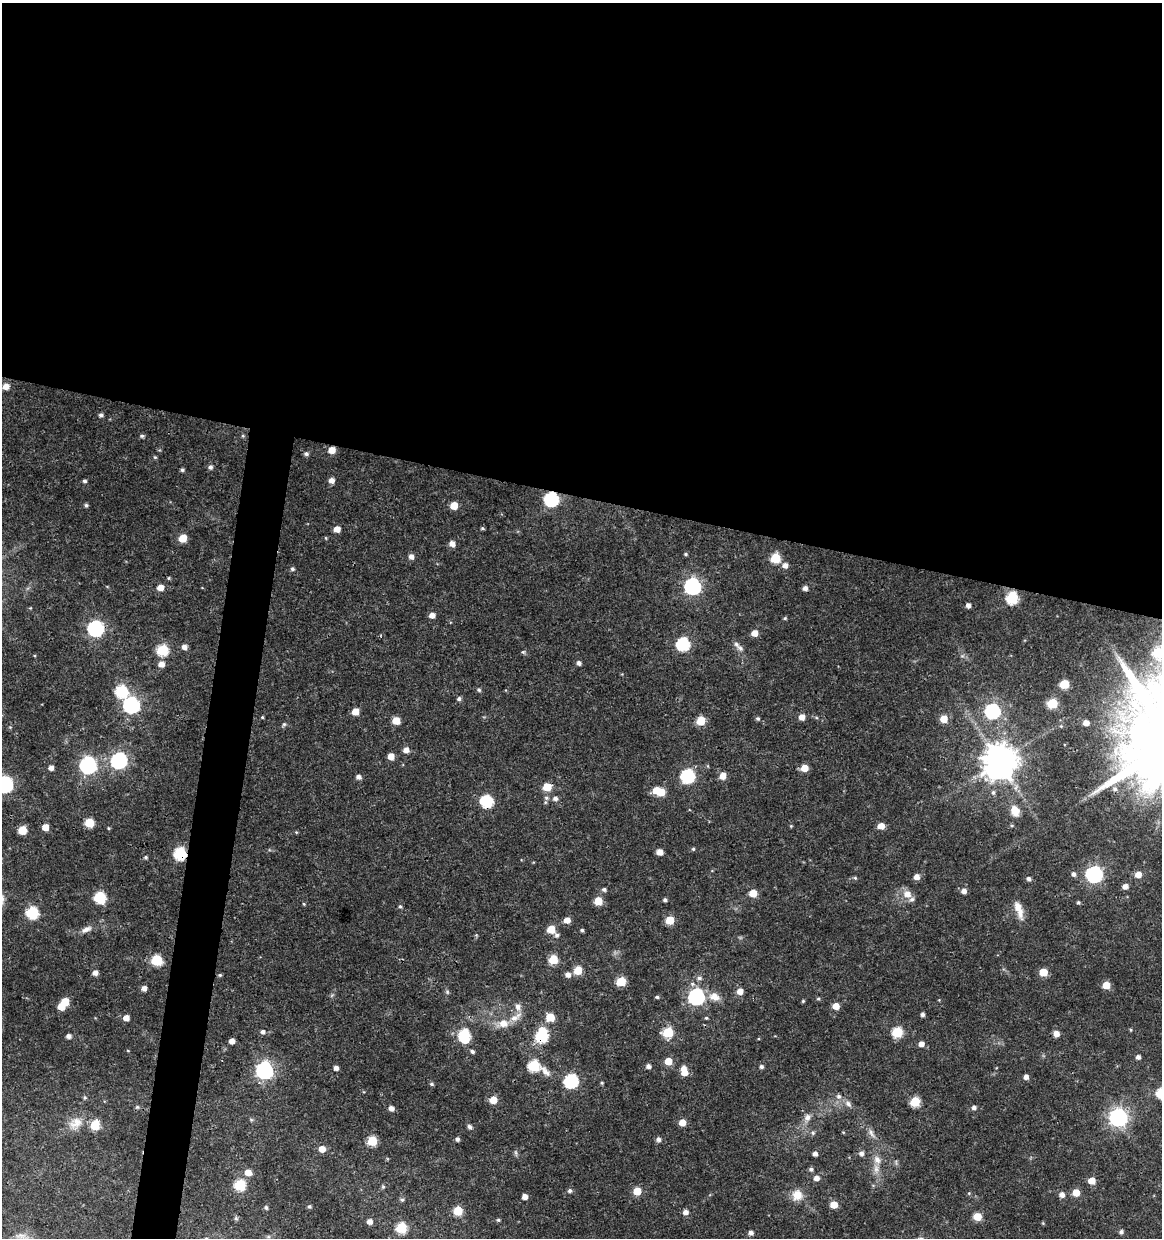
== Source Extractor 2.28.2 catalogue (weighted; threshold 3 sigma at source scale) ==
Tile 3 of 4 x 4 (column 3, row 1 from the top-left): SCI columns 2605-3764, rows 3707-4942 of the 5147 x 4948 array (HDU 1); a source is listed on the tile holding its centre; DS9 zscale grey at full resolution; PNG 1164 x 1240 px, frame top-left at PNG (2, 3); no overlay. Shown black and unused: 43% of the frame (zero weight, under 3 of 4 exposures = <1% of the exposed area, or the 3 px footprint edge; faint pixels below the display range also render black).
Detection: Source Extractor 2.28.2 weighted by HDU 2 'WHT'; one run over the whole footprint, this tile lists its part. Background 0.0216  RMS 0.002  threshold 0.00884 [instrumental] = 3 sigma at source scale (4.5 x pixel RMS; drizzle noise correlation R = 1.50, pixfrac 1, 0.0396/0.0396 arcsec/px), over >= 5 px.
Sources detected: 223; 2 inside a brighter object's white glare — not listed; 5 inside a brighter listed object's ellipse — not listed separately; the other 216 listed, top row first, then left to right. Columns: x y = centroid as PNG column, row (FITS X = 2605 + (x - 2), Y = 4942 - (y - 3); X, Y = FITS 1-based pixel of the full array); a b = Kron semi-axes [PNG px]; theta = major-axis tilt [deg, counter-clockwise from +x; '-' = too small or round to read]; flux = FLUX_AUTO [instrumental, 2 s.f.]
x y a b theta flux
6 386 6 5 - 1.5
101 415 5 5 - 0.52
142 436 6 5 - 0.37
243 436 5 4 - 0.26
332 450 5 5 - 2.3
306 454 6 5 - 0.51
155 457 5 4 - 0.26
210 467 6 5 - 0.55
182 470 4 4 - 0.38
331 480 5 5 - 1.2
84 481 4 4 - 0.37
551 499 7 7 - 28
86 505 5 4 - 0.36
454 506 5 5 - 3.3
482 528 5 4 - 0.25
337 529 5 5 - 1.8
183 538 6 5 - 3.6
326 538 5 3 - 0.16
452 544 6 5 - 1.3
686 554 5 4 - 0.28
411 556 6 5 - 1
775 558 6 6 - 7.8
785 565 6 6 - 1
292 569 5 5 - 0.41
169 578 5 4 - 0.23
693 586 7 7 - 61
160 588 6 5 - 1.8
805 588 5 5 - 0.83
1012 598 7 6 - 15
968 605 5 4 - 0.86
432 615 6 5 - 1.2
785 618 4 4 - 0.26
96 628 7 7 - 46
755 633 5 5 - 1.8
683 644 7 6 - 22
184 647 5 5 - 1.1
740 648 9 7 -44 0.73
162 650 6 6 - 14
523 652 6 5 - 0.29
1158 652 8 7 - 6.4
962 656 6 4 18 0.34
579 663 5 5 - 0.65
161 664 6 6 - 1.5
1064 684 6 5 - 6.3
479 690 5 5 - 0.36
122 691 7 7 - 19
459 699 6 5 - 0.46
1052 703 6 6 - 8.4
131 705 7 7 - 52
355 711 5 5 - 2.8
992 711 7 7 - 35
262 717 4 3 - 0.22
802 717 5 5 - 1.5
758 719 5 4 - 0.4
944 719 6 6 - 3.1
396 721 5 5 - 3.5
701 721 6 5 - 5.9
1086 723 6 5 - 1.2
284 724 6 5 - 0.35
1061 726 5 5 - 0.25
406 750 6 5 - 1.3
391 756 5 5 - 2
119 760 7 7 - 48
1000 762 10 10 - 470
88 765 7 7 - 60
708 766 5 3 - 0.19
51 768 5 4 - 0.98
804 768 6 5 - 2.8
688 776 7 7 - 29
722 776 7 6 - 1.8
358 777 5 5 - 0.76
5 784 7 7 - 47
547 787 6 5 - 5.3
1115 789 7 7 - 0.73
661 792 6 5 - 4
993 792 6 5 - 0.47
546 798 7 5 -22 0.52
555 798 6 6 - 0.74
487 801 6 6 - 20
1015 811 13 9 -66 2.2
89 823 6 5 - 6.2
791 826 4 4 - 0.18
881 826 6 5 - 2
45 827 5 5 - 2.1
108 828 4 4 - 0.21
22 830 6 5 - 5.5
296 832 5 4 - 0.19
693 849 4 4 - 0.27
660 852 5 5 - 1.9
180 854 7 6 - 20
146 857 4 4 - 0.32
1073 874 6 5 - 0.66
1094 874 7 7 - 57
1138 874 5 5 - 2
917 877 6 5 - 1.3
855 878 5 4 - 0.27
1029 879 5 5 - 0.57
1125 886 5 5 - 1.1
604 890 5 5 - 0.53
964 891 6 5 - 0.98
753 893 5 5 - 3.6
907 894 9 8 - 2
100 898 7 6 - 15
665 900 4 4 - 0.46
598 901 5 5 - 4.6
1078 902 4 4 - 0.3
304 904 4 4 - 0.2
400 906 5 4 - 0.31
1019 910 25 8 -71 2.4
32 913 6 6 - 17
567 920 6 5 - 1.7
670 920 5 5 - 4.9
86 929 15 7 26 1.1
551 929 6 5 - 4.4
582 930 4 4 - 0.32
557 935 6 6 - 0.47
553 959 6 5 - 6.7
157 960 6 6 - 13
578 970 6 5 - 4.9
1043 972 5 5 - 4.7
95 973 5 5 - 1.2
220 975 4 4 - 0.29
568 975 6 5 - 1.1
699 978 7 6 - 0.57
621 981 6 5 - 7
1106 985 5 5 - 3.2
144 988 5 5 - 0.98
740 991 6 6 - 1.6
447 992 6 5 - 0.33
657 997 5 3 - 0.35
696 997 7 7 - 56
714 997 15 11 -16 2.2
818 999 5 4 - 0.26
803 1001 4 4 - 0.24
65 1002 6 5 - 3.8
836 1006 5 5 - 2.2
922 1014 4 4 - 0.63
516 1017 19 8 32 1.9
550 1017 6 5 - 5.1
126 1018 5 5 - 1.5
706 1018 4 4 - 0.25
503 1023 14 10 9 2.6
1131 1030 5 3 - 0.2
263 1032 5 5 - 0.6
668 1032 6 6 - 10
897 1032 6 6 - 11
1056 1034 5 5 - 1.6
68 1036 5 4 - 0.78
464 1036 9 6 -78 18
542 1036 8 7 - 20
232 1041 5 4 - 1.3
921 1044 5 5 - 1.3
472 1052 5 4 - 0.45
1138 1057 4 4 - 0.67
668 1061 6 5 - 3.1
534 1066 10 6 -25 15
648 1066 5 5 - 0.75
761 1067 5 5 - 0.51
336 1068 5 4 - 0.87
264 1070 7 7 - 68
684 1073 6 5 - 2
1026 1077 5 4 - 0.94
571 1081 7 6 - 30
602 1083 4 4 - 0.26
432 1084 5 4 - 0.35
838 1096 7 6 - 0.69
493 1100 6 5 - 3.1
915 1102 6 6 - 9.1
848 1104 11 7 -45 0.92
137 1107 5 5 - 0.36
974 1107 5 5 - 0.67
391 1108 5 5 - 1
807 1117 11 8 62 1.2
1118 1117 7 7 - 86
75 1123 21 16 37 3.1
682 1123 5 5 - 2.2
95 1125 6 6 - 7.5
469 1127 6 5 - 0.54
843 1132 5 3 - 0.18
813 1133 6 5 - 0.37
871 1133 14 6 -63 1
457 1139 5 4 - 0.6
659 1139 6 5 - 0.72
372 1141 5 5 - 8.9
322 1149 6 5 - 1.7
516 1153 10 4 -85 0.39
861 1153 6 5 - 0.77
815 1154 4 4 - 0.79
811 1169 5 5 - 0.52
876 1169 14 7 -84 1.5
248 1173 6 5 - 2.2
816 1178 6 5 - 1.1
1092 1181 5 5 - 3
240 1185 6 6 - 14
383 1187 5 4 - 0.3
570 1191 5 5 - 0.54
637 1191 5 5 - 4
969 1193 5 4 - 0.21
1076 1193 5 5 - 3
797 1195 13 12 - 2.6
1062 1195 6 5 - 1.1
525 1197 5 4 - 1.3
402 1200 6 5 - 0.36
834 1205 5 5 - 3.1
266 1207 5 5 - 0.41
309 1207 5 4 - 0.36
458 1211 6 5 - 7.3
686 1212 5 5 - 1.1
977 1217 7 6 - 2.8
236 1218 6 5 - 0.36
498 1220 5 4 - 0.28
369 1221 5 5 - 1.2
1043 1223 4 4 - 0.2
401 1228 6 6 - 11
1121 1232 5 5 - 0.52
751 1233 5 5 - 0.77
Overlapping masked pixels (flux is a lower limit): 6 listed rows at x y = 332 450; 551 499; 547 787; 487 801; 180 854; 542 1036
Isophote crosses this tile's border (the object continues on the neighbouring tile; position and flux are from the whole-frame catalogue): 2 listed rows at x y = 1158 652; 5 784